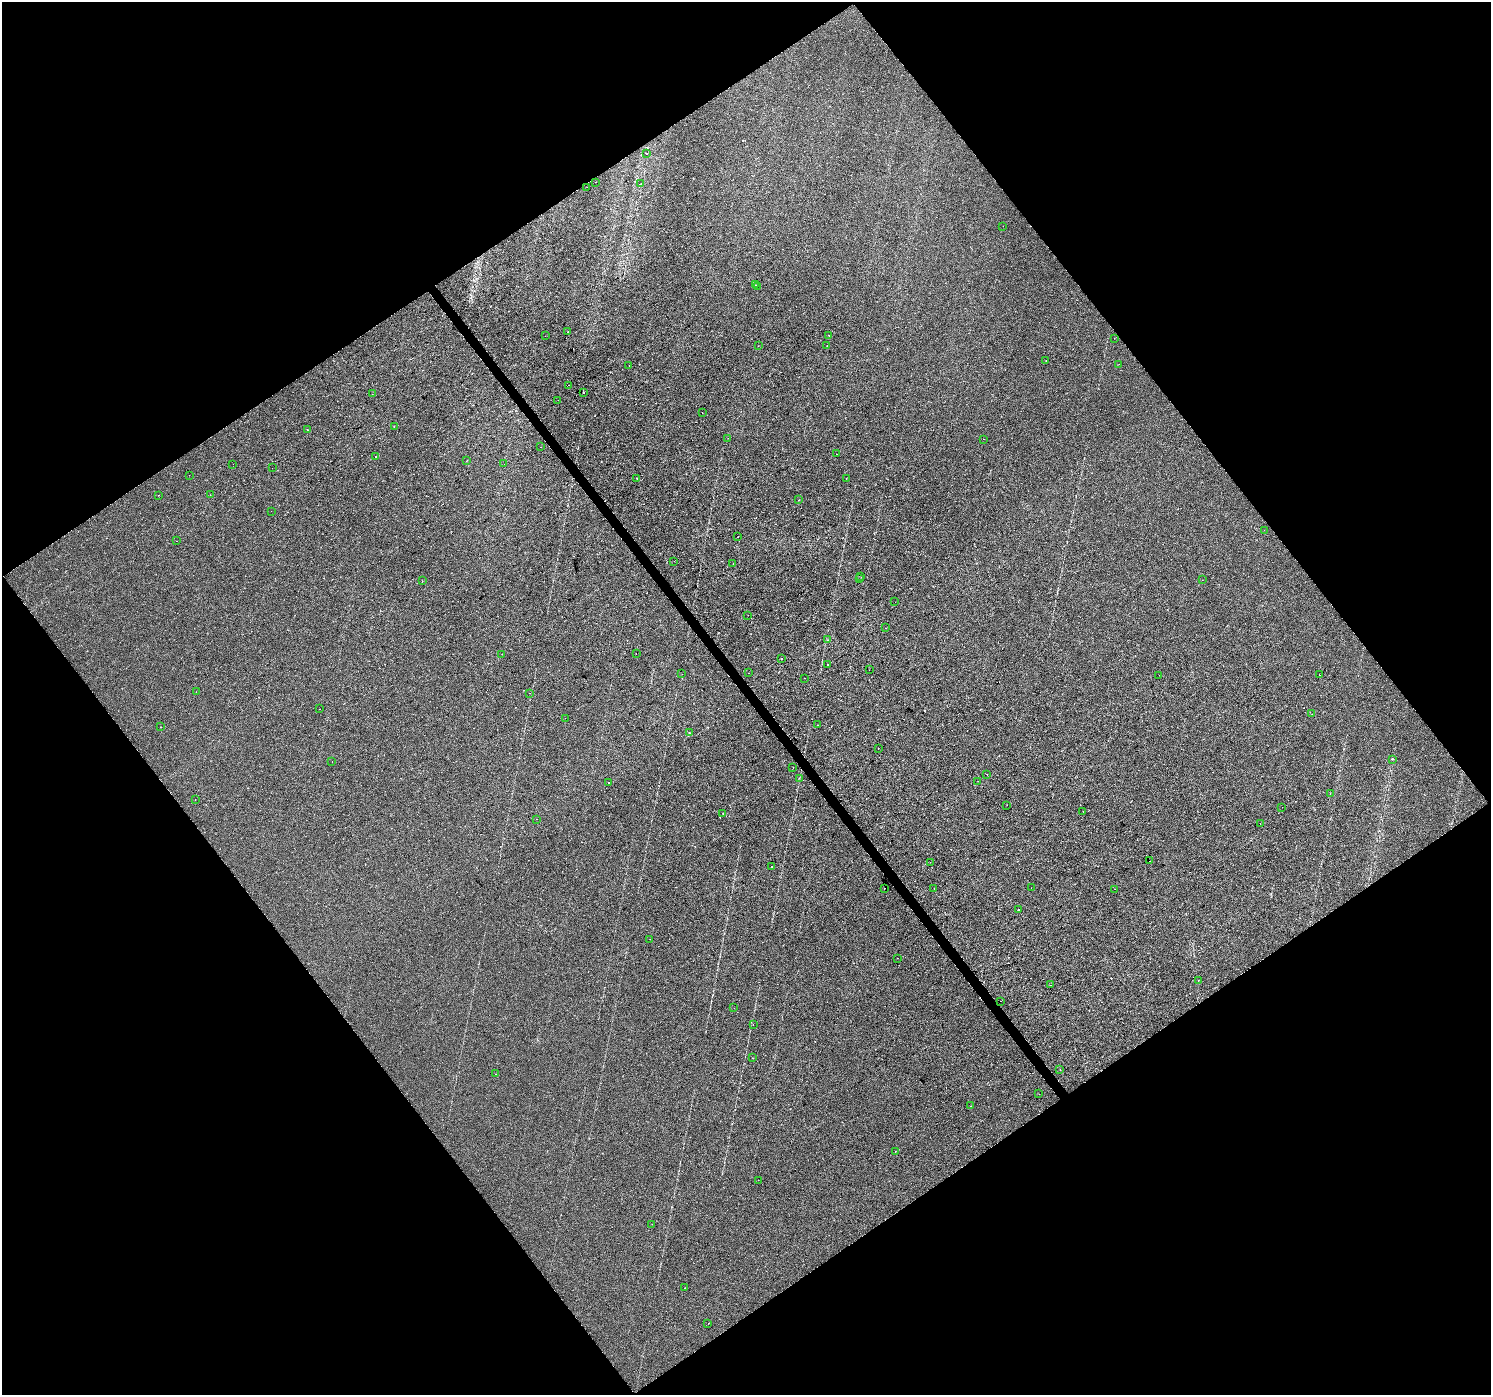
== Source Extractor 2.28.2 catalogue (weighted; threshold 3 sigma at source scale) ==
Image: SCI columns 1-5954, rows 130-5698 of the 5957 x 5890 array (HDU 1 of 3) = the unmasked area's bounding box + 8 px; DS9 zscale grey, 4 x 4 block average (1 PNG px = mean of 4 x 4 image px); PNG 1493 x 1397 px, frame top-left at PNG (2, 2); each listed source drawn as its Kron ellipse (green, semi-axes under 4 px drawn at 4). Shown black and unused: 50% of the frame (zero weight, under 2 of 3 exposures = <1% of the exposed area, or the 3 px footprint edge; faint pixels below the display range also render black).
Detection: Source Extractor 2.28.2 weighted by HDU 2 'WHT'. Background 1.43e-04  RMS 0.0046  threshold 0.0205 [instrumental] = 3 sigma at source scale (4.5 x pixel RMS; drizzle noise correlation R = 1.50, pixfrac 1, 0.0396/0.0396 arcsec/px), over >= 5 px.
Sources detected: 126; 15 cosmic-ray / hot-pixel residue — neither listed nor drawn; the other 111 listed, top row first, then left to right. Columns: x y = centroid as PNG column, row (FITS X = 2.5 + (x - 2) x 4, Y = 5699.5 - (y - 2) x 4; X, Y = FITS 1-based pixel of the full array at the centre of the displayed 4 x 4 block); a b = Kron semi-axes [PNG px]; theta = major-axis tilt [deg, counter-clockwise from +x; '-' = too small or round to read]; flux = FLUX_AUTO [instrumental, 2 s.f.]
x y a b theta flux
647 153 2 2 - 0.85
595 182 2 2 - 0.95
641 184 2 2 - 0.86
587 187 2 2 - 0.66
1003 226 2 2 - 0.38
756 285 2 2 - 1.9
757 286 2 2 - 0.56
568 331 2 2 - 1.8
829 335 2 2 - 4.3
545 336 2 2 - 1
1114 338 2 2 - 0.49
827 345 2 2 - 0.65
758 346 2 2 - 0.45
1046 360 2 2 - 1
1119 364 2 2 - 0.39
629 365 2 2 - 0.74
568 385 2 2 - 0.71
584 393 2 2 - 2.7
372 394 2 2 - 0.44
558 400 2 2 - 2.6
702 412 2 2 - 0.63
394 426 2 2 - 0.45
307 430 2 2 - 0.81
728 438 2 2 - 2.2
984 439 2 2 - 0.56
541 447 2 2 - 1.2
836 454 2 2 - 0.38
376 456 2 2 - 1.6
467 460 2 2 - 0.56
233 464 2 2 - 0.6
504 464 2 2 - 4.4
272 468 2 2 - 1.1
189 475 2 2 - 0.71
636 478 2 2 - 1.8
846 479 2 2 - 0.6
158 495 2 2 - 2.7
210 495 2 2 - 1.1
798 500 2 2 - 2.8
271 511 2 2 - 0.58
1264 530 2 2 - 0.38
738 537 2 2 - 2.2
177 541 2 2 - 1.7
674 561 2 2 - 2.1
733 564 2 2 - 1.5
861 577 2 2 - 1.2
860 579 2 2 - 0.57
1202 580 2 2 - 0.59
422 581 2 2 - 0.92
895 602 2 2 - 2.5
748 615 2 2 - 0.37
885 628 2 2 - 0.42
827 640 2 2 - 1
636 653 2 2 - 0.88
502 654 2 2 - 0.75
781 658 2 2 - 0.76
827 665 2 2 - 1.7
869 670 2 2 - 1.3
748 673 2 2 - 2.6
682 674 2 2 - 0.46
1159 675 2 2 - 0.68
1319 675 2 2 - 1.1
804 678 2 2 - 0.53
196 692 2 2 - 0.84
530 693 2 2 - 2.6
319 709 2 2 - 0.54
1312 714 2 2 - 0.35
565 718 2 2 - 0.67
818 725 2 2 - 1.1
161 727 2 2 - 2.5
689 732 2 2 - 0.5
878 749 2 2 - 0.41
1393 759 2 2 - 2.6
332 762 2 2 - 0.84
793 768 2 2 - 1.7
987 774 2 2 - 0.92
799 778 2 2 - 0.55
978 781 2 2 - 0.52
608 783 2 2 - 1.5
1330 794 2 2 - 0.61
195 800 2 2 - 0.73
1007 805 2 2 - 1.4
1282 807 2 2 - 3
1083 811 2 2 - 0.75
723 813 2 2 - 1.5
537 819 2 2 - 0.67
1260 823 2 2 - 3.1
1150 861 2 2 - 0.43
930 862 2 2 - 0.41
772 867 2 2 - 0.95
884 888 2 2 - 3.3
934 888 2 2 - 1
1031 888 2 2 - 0.95
1115 889 2 2 - 0.66
1018 909 2 2 - 3.2
650 939 2 2 - 0.48
897 958 2 2 - 0.57
1198 980 2 2 - 0.52
1050 985 2 2 - 0.8
1001 1001 2 2 - 0.63
734 1008 2 2 - 0.35
753 1024 2 2 - 4.7
753 1058 2 2 - 2.2
1060 1069 2 2 - 0.92
496 1074 2 2 - 0.97
1039 1094 2 2 - 0.31
971 1106 2 2 - 2.4
895 1151 2 2 - 0.72
758 1180 2 2 - 0.79
652 1224 2 2 - 1.5
685 1288 2 2 - 0.51
708 1324 2 2 - 0.56
Diffuse or blended objects may show on this block-average render without a row.